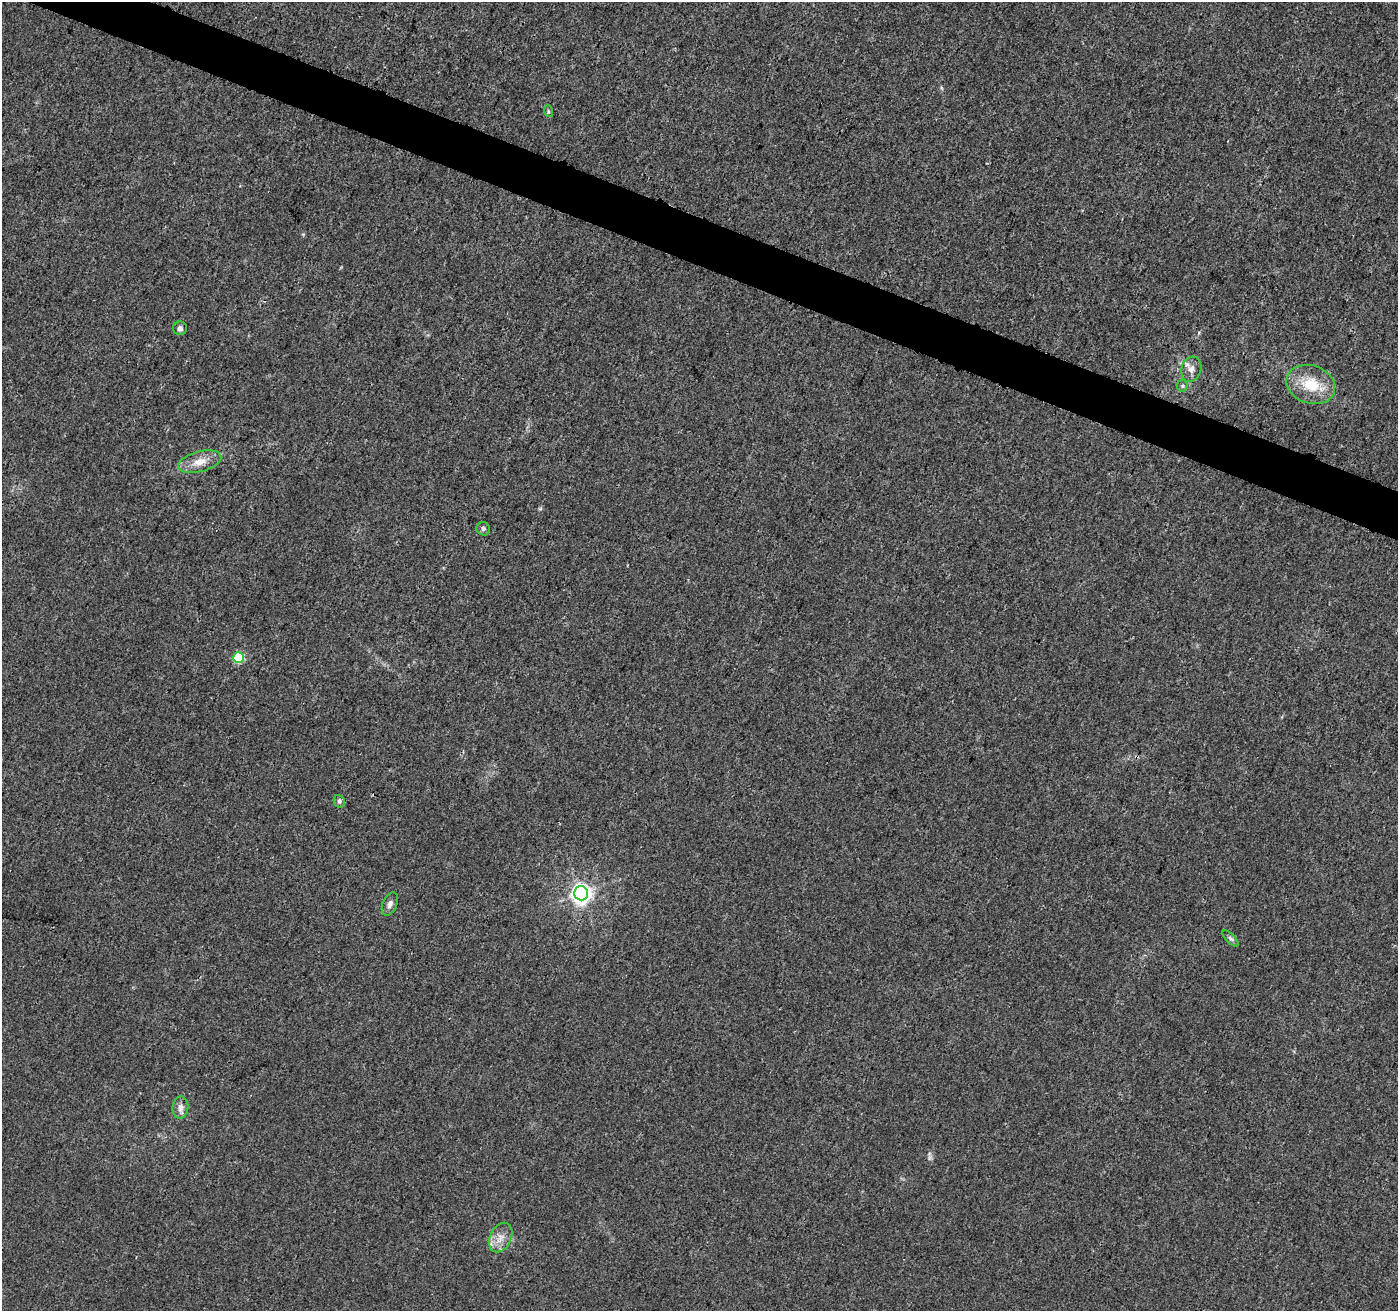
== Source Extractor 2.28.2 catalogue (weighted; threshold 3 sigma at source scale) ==
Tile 11 of 4 x 4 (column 3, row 3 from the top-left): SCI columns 2802-4197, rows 1528-2836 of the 5612 x 5737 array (HDU 1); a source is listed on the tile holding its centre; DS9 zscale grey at full resolution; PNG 1400 x 1313 px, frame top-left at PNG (2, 2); each listed source drawn as its Kron ellipse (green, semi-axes under 4 px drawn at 4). Shown black and unused: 3% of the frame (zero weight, under 3 of 4 exposures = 1% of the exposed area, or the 3 px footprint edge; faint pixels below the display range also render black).
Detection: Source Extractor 2.28.2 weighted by HDU 2 'WHT'; one run over the whole footprint, this tile lists its part. Background 0.00894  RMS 0.0029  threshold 0.0129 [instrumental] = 3 sigma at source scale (4.5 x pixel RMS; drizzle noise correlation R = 1.50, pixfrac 1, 0.0396/0.0396 arcsec/px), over >= 5 px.
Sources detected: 15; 1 too faint to see at this stretch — neither listed nor drawn; the other 14 listed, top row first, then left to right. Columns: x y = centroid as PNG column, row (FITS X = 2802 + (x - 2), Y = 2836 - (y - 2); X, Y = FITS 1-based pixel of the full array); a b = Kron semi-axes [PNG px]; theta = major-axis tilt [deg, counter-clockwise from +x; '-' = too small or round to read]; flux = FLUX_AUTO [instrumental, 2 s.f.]
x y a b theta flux
548 111 6 4 -72 0.36
180 328 7 6 - 0.97
1191 369 13 9 72 1.9
1311 384 25 19 -19 9.4
1182 386 6 5 - 0.48
200 462 22 10 15 4
483 529 7 6 - 0.69
239 657 5 5 - 21
339 801 6 5 - 0.65
581 893 7 7 - 160
390 904 12 7 65 1.3
1231 939 10 4 -45 0.75
180 1108 11 8 84 1.6
501 1238 15 10 63 3.1